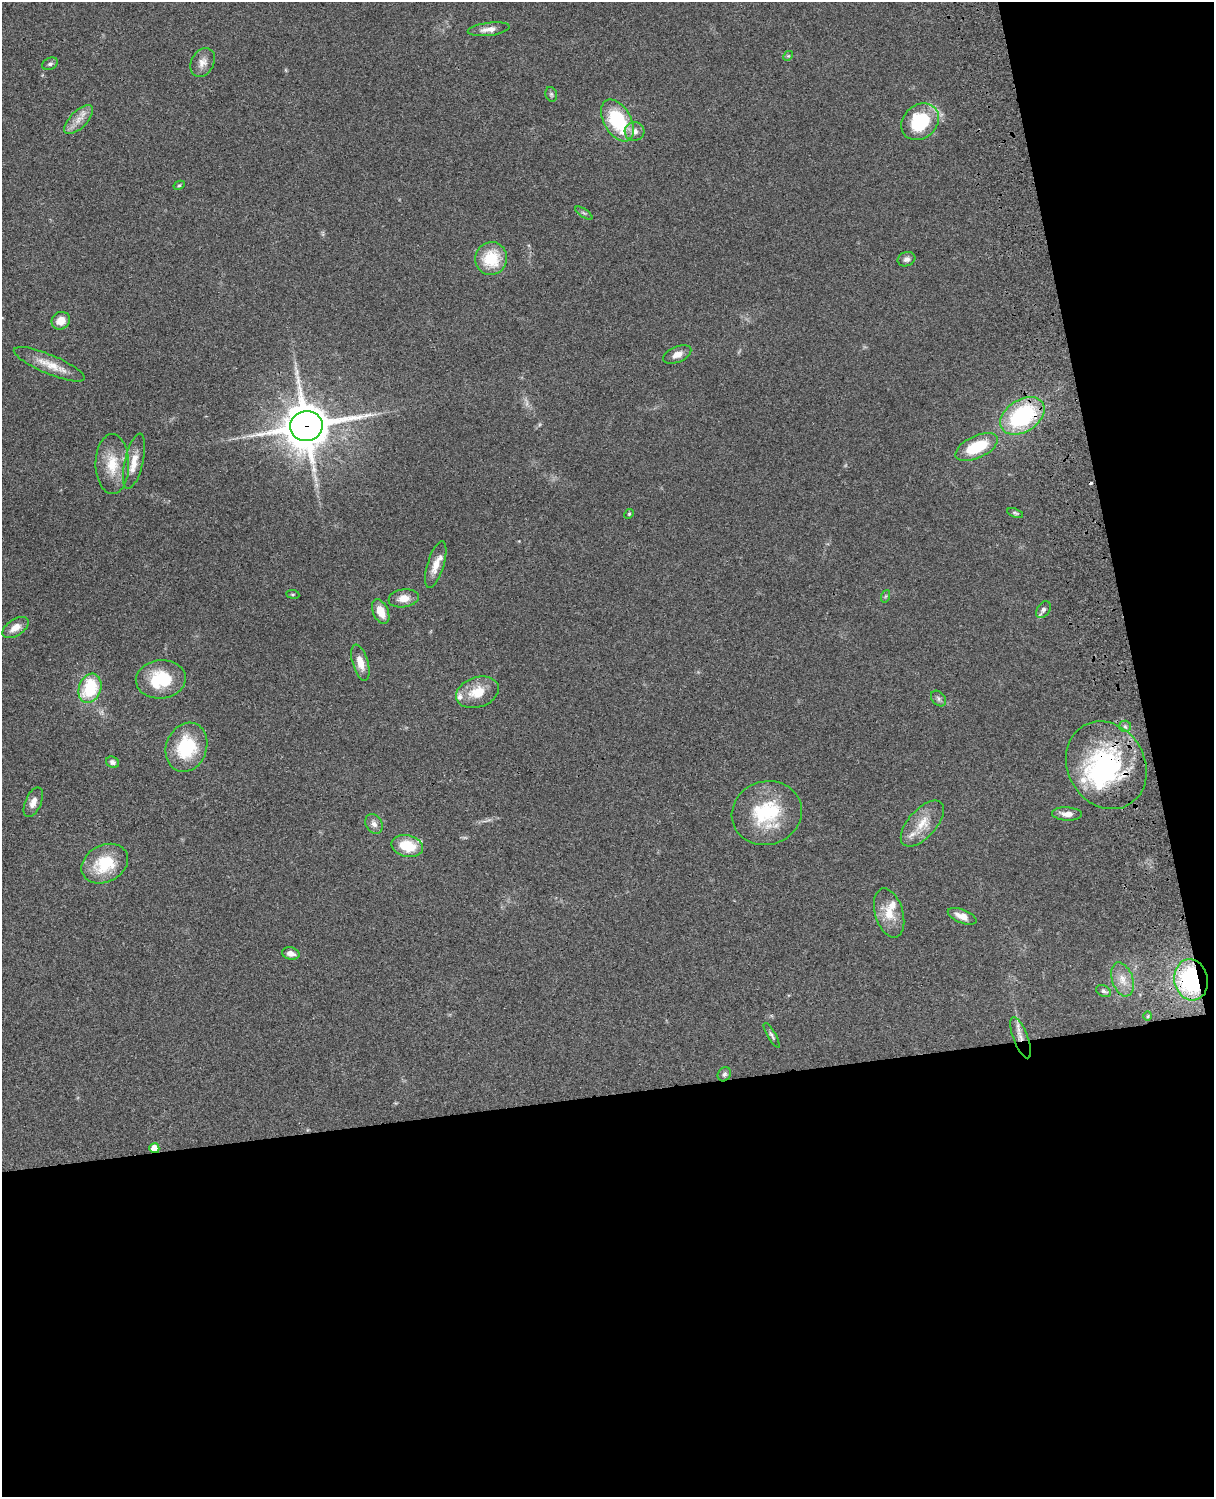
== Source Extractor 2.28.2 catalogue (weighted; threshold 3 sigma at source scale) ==
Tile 12 of 4 x 3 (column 4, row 3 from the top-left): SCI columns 3758-4969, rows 278-1772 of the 5088 x 4927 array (HDU 1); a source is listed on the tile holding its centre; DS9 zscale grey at full resolution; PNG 1216 x 1499 px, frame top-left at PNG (2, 2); each listed source drawn as its Kron ellipse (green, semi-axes under 4 px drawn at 4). Shown black and unused: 33% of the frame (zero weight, under 3 of 4 exposures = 6% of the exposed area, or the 3 px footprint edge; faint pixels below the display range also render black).
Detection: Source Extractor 2.28.2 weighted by HDU 2 'WHT'; one run over the whole footprint, this tile lists its part. Background 0.0763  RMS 0.0058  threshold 0.0261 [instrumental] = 3 sigma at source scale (4.5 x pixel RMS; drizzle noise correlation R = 1.50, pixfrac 1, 0.05/0.05 arcsec/px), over >= 5 px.
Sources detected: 65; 1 too faint to see at this stretch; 1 inside a brighter object's white glare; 1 cosmic-ray / hot-pixel residue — neither listed nor drawn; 5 inside a brighter listed object's ellipse — not listed separately; the other 57 listed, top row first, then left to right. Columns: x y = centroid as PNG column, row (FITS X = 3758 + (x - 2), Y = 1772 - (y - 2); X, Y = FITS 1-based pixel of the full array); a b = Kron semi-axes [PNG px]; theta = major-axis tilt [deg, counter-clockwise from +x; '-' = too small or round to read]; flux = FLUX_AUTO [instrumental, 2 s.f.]
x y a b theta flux
489 29 21 6 7 4.3
788 56 5 4 - 0.69
203 62 15 11 62 4.7
50 64 8 6 26 1.4
551 94 7 5 -75 1.2
79 120 19 8 46 5.9
617 120 23 13 -60 37
920 122 20 16 40 38
634 131 10 9 - 4.1
179 185 6 4 27 0.81
584 213 10 4 -33 1.1
491 259 16 16 - 21
906 259 9 7 17 2.2
61 321 9 8 - 6.4
677 354 15 7 23 4.5
49 364 38 9 -23 10
1022 416 24 16 33 60
306 426 16 15 - 2200
977 447 23 11 25 24
134 461 28 9 77 8.1
112 464 30 16 -89 16
1015 513 8 4 -19 1
629 514 5 4 - 0.65
436 564 24 8 73 6.8
293 594 6 3 -7 0.67
886 596 6 4 70 0.87
404 598 15 9 8 5.7
1043 610 9 6 56 1.8
381 612 13 7 -66 8
15 627 15 8 32 5.6
360 663 19 8 -73 7
161 679 25 19 6 27
90 688 15 11 69 30
477 692 22 15 19 13
938 698 9 6 -47 1.6
1125 726 6 5 - 1.4
186 747 25 20 69 33
112 762 7 5 -25 2
1106 765 45 38 -60 89
33 802 16 8 66 4.6
767 813 35 31 17 39
1067 814 15 6 -2 4.5
374 824 10 8 -59 2.9
922 824 28 14 48 12
407 846 16 10 -12 17
105 864 24 18 28 24
889 913 25 14 -73 11
962 916 15 6 -21 5.2
291 954 9 6 -13 3.5
1122 979 17 10 -72 5.9
1191 980 21 16 -78 60
1103 991 8 5 -26 1.4
1148 1016 5 3 - 0.61
772 1035 14 4 -60 1.5
1021 1038 22 7 -69 5.8
724 1074 7 6 - 1.7
154 1148 5 5 - 12
Overlapping masked pixels (flux is a lower limit): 6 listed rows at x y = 1022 416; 306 426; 1106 765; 1191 980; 1021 1038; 154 1148